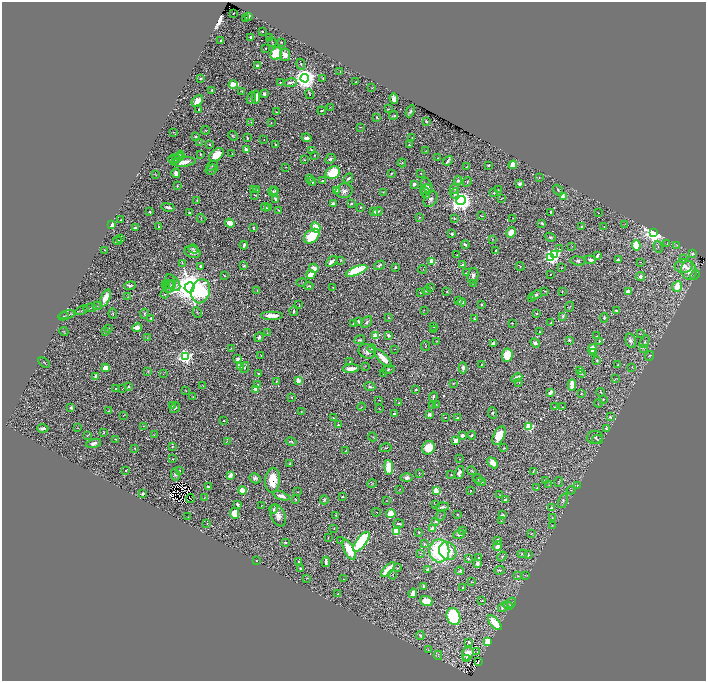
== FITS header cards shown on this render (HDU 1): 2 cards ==
NAXIS1  =                 1408
NAXIS2  =                 1357

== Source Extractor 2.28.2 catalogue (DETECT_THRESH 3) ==
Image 1408 x 1357 px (HDU 1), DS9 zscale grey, zoomed out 1/2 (1 PNG px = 2 x 2 image px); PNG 708 x 683 px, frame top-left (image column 1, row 1357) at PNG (2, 2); each listed source drawn as its Kron ellipse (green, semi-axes under 4 px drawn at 4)
Background 0.61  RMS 0.016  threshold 0.0478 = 3 sigma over >= 5 px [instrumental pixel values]
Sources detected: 679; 65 cannot appear on this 1/2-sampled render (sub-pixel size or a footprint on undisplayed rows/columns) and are neither listed nor drawn; of the other 614, the 500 brightest by FLUX_AUTO listed and drawn (114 fainter detections omitted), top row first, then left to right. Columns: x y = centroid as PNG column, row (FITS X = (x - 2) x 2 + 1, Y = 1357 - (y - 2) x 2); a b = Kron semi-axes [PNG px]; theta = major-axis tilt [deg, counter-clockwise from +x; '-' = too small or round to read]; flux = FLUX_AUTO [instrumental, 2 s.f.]
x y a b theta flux
233 13 2 1 - 2.1
249 16 4 3 - 4
246 19 2 1 - 1.4
262 32 2 2 - 9
251 37 2 2 - 8.5
270 38 2 2 - 2.3
221 40 2 2 - 5
272 42 5 2 - 2.4
281 42 2 2 - 2.1
266 48 2 1 - 1.8
276 53 6 5 - 97
285 55 6 5 - 21
301 64 5 4 - 5.1
257 66 4 3 - 5
340 71 3 2 - 2
201 78 4 3 - 2.8
305 78 4 4 - 3100
323 78 2 2 - 2.1
280 82 4 2 - 2.9
356 82 2 1 - 2
290 83 7 3 10 15
233 85 4 3 - 110
372 88 3 2 - 2.3
212 90 3 2 - 4.2
242 91 4 3 - 2.6
264 94 3 3 - 8.4
309 94 5 2 - 2.7
256 97 6 4 -84 26
251 98 6 4 70 5.9
394 99 5 4 - 16
197 101 7 4 46 39
330 107 2 1 - 1.5
199 109 3 2 - 4.7
388 109 3 2 - 1.4
322 111 4 2 - 3.5
410 111 6 3 65 6.4
277 112 3 1 - 2.7
394 115 4 2 - 3.4
377 117 3 2 - 2.7
426 121 2 2 - 8.3
251 122 3 2 - 1.3
271 123 2 1 - 1.3
360 127 2 2 - 1.6
206 130 4 2 - 2
174 132 3 2 - 1.3
233 136 5 3 - 2.7
195 137 3 3 - 4.1
247 138 3 2 - 4.3
307 138 5 3 - 13
412 138 3 2 - 2.1
264 139 2 1 - 1.6
199 142 3 2 - 1.3
210 144 3 3 - 2.7
275 144 2 2 - 3.5
409 145 2 2 - 8.9
246 150 2 2 - 32
311 150 2 2 - 6.8
426 151 3 2 - 1.6
200 154 2 2 - 3.7
232 154 3 2 - 2.1
216 155 8 5 41 63
314 155 2 2 - 2
180 156 5 4 - 6.1
177 158 6 4 34 6.4
438 158 2 1 - 1.5
174 159 6 4 4 4.7
330 159 5 4 - 6.3
304 160 3 1 - 1.7
448 161 5 2 - 7.8
183 162 12 4 4 35
402 163 4 3 - 3.2
488 165 2 2 - 3.9
513 165 4 4 - 38
212 166 6 3 32 3.4
467 166 4 2 - 1.7
286 167 3 2 - 1.6
211 170 6 5 - 6.8
176 173 5 3 - 15
333 173 7 6 - 120
391 173 3 2 - 3.1
421 173 2 2 - 1.8
156 175 3 2 - 1.2
309 178 3 2 - 1.7
348 178 5 2 - 5.1
539 178 3 2 - 1.3
323 181 3 2 - 2.7
458 181 4 4 - 9.2
312 182 4 2 - 3.6
467 182 5 2 - 2.2
414 184 3 2 - 16
520 184 4 3 - 5
427 185 8 5 -66 13
177 186 3 2 - 1.8
253 189 4 2 - 4.4
426 189 6 4 10 5.8
454 189 5 4 - 6.5
257 190 2 2 - 3.6
275 190 4 2 - 1.9
336 190 4 3 - 19
498 190 3 3 - 1.8
558 190 6 3 -53 3.8
344 191 8 7 - 15
273 192 5 4 - 5.6
383 192 2 2 - 2.1
425 193 6 4 -69 5.8
455 193 5 4 - 8.2
494 193 3 3 - 3.2
254 195 2 2 - 2.7
563 196 2 2 - 49
276 199 3 2 - 11
430 199 8 6 58 11
501 199 2 1 - 1.3
197 200 3 3 - 3
461 200 5 4 - 2000
351 203 3 3 - 5.4
333 204 3 3 - 8
168 207 6 3 -12 14
265 207 4 2 - 5.1
361 207 3 3 - 2.7
269 208 3 2 - 4.4
279 210 2 2 - 2
378 211 5 3 - 5.5
150 212 2 2 - 8.3
374 212 2 2 - 36
551 212 3 2 - 3.7
189 213 3 2 - 6.3
598 213 4 1 - 1.4
482 216 4 2 - 2.5
419 217 4 3 - 2.3
201 218 5 3 - 2.6
454 218 4 2 - 2.7
513 218 2 1 - 1.3
121 220 2 1 - 1.9
230 223 5 3 - 35
542 223 4 3 - 4.8
112 224 3 3 - 40
624 224 3 3 - 1.5
159 227 4 3 - 2.6
316 227 5 4 - 84
581 227 4 3 - 3.3
604 227 3 2 - 1.6
135 228 3 2 - 7.9
253 228 3 2 - 2.7
511 232 5 4 - 31
654 232 4 3 - 2300
452 234 2 2 - 4.9
312 236 9 6 41 110
550 237 6 4 -19 5.4
120 238 3 2 - 2.1
492 239 4 3 - 2.4
118 241 4 2 - 3.7
667 243 4 2 - 1.7
244 245 4 2 - 6.8
465 245 4 2 - 8.3
636 245 5 4 - 78
677 245 3 2 - 1.3
572 246 2 2 - 1.3
658 247 6 2 -73 3.6
193 249 5 3 - 2.7
559 249 3 2 - 1.6
104 250 2 2 - 2.7
496 250 2 2 - 2.8
192 252 8 6 -19 15
554 254 3 3 - 190
693 254 3 2 - 4.1
457 255 2 2 - 1.6
597 255 4 2 - 8.5
551 257 4 3 - 880
683 258 2 2 - 19
341 260 3 2 - 1.7
590 260 6 3 -6 7.7
618 260 2 2 - 6.4
432 261 3 2 - 84
578 261 7 4 -7 6.3
332 262 6 3 44 18
641 262 2 1 - 1.8
182 263 3 2 - 2
380 265 6 3 34 6.6
462 265 2 2 - 9.2
201 266 4 3 - 5.4
244 266 3 2 - 3.7
520 266 4 2 - 2.1
684 266 9 7 2 24
395 267 2 2 - 7
314 268 5 3 - 29
561 268 2 2 - 1.7
422 269 4 2 - 1.8
689 270 9 7 -76 43
356 271 11 4 21 170
467 273 2 2 - 2.3
311 274 5 3 - 58
550 274 2 2 - 3
695 275 5 3 - 3.1
224 276 3 2 - 2.8
473 276 8 5 81 13
640 277 4 4 - 9.2
302 282 5 3 - 2.6
173 283 10 5 -53 10
473 283 3 2 - 1.6
169 284 5 3 - 4.3
166 285 4 2 - 1.9
130 286 6 3 7 8.1
170 286 7 4 59 8.2
309 286 4 3 - 3.6
677 286 5 4 - 60
190 287 5 5 - 8900
333 287 2 1 - 1.6
431 288 3 2 - 1.4
257 290 3 2 - 1.8
201 291 12 9 76 320
426 291 4 3 - 4.6
447 291 3 2 - 2.5
545 291 4 2 - 2.5
562 291 2 1 - 1.3
628 291 2 2 - 46
421 292 3 2 - 2
165 294 4 3 - 2.2
536 295 7 4 20 7.4
128 297 3 3 - 2.1
105 298 9 4 67 43
532 298 4 3 - 7.3
459 301 3 2 - 4.4
462 302 4 3 - 5.8
482 304 2 2 - 4.5
299 305 3 2 - 1.8
97 306 5 3 - 3.6
570 307 5 2 - 2.7
90 308 7 2 6 3.5
82 310 7 2 25 3.3
424 310 2 2 - 1.8
616 310 3 2 - 4.5
294 311 5 3 - 3.9
197 313 5 2 - 2.9
536 313 3 2 - 3.1
113 314 5 2 - 2.8
144 314 5 3 - 3.2
67 315 8 3 14 4.9
272 315 11 3 0 46
63 316 5 2 - 2.3
563 316 4 3 - 6
151 318 3 3 - 3.6
389 318 2 1 - 2
474 318 2 2 - 1.9
604 318 5 3 - 6.4
358 322 3 2 - 13
367 322 6 4 50 6.6
512 323 3 1 - 1.5
551 323 2 2 - 2.9
353 324 2 2 - 2.7
434 326 4 3 - 2.1
137 328 5 4 - 32
109 329 3 3 - 3.1
433 330 2 2 - 1.8
64 332 4 3 - 2.1
106 332 3 3 - 2.1
540 332 2 2 - 2.8
267 333 3 2 - 1.6
641 334 3 2 - 1.7
389 335 4 2 - 7.6
375 336 3 3 - 140
597 336 3 2 - 1.7
259 337 5 4 - 7.9
147 338 3 2 - 1.7
360 340 5 3 - 4.2
569 340 2 2 - 13
437 341 4 2 - 1.7
599 341 2 2 - 4.7
631 341 7 5 -75 11
645 342 7 3 62 4.6
494 343 4 3 - 11
535 343 5 4 - 9.7
426 346 5 3 - 2.7
231 348 2 2 - 1.3
372 348 4 3 - 4.4
643 348 4 1 - 1.4
394 349 2 1 - 1.5
592 349 5 4 - 51
367 351 8 7 - 17
594 353 2 2 - 14
261 355 3 2 - 2.2
507 355 7 5 84 78
185 356 4 4 - 860
650 356 5 2 - 2.3
383 358 12 4 -47 45
238 359 4 3 - 12
350 361 3 2 - 3.1
597 361 3 3 - 3.6
44 363 6 2 -31 2.8
481 364 2 2 - 2.2
618 365 3 2 - 2.1
365 366 3 2 - 1.3
240 367 4 3 - 38
244 367 5 3 - 3
632 367 4 2 - 1.3
106 368 4 3 - 35
463 368 5 3 - 8.9
351 369 8 3 4 33
388 369 7 3 12 4.2
148 371 3 2 - 3.2
580 371 2 2 - 5.9
258 373 2 2 - 2.4
383 373 2 1 - 1.6
581 373 4 3 - 2.6
163 374 2 1 - 1.4
96 376 2 2 - 20
517 378 6 3 26 15
615 379 4 2 - 1.8
298 380 3 2 - 66
276 381 2 2 - 1.9
453 383 4 3 - 2.7
519 383 3 2 - 1.3
258 385 3 3 - 3.5
572 385 6 3 86 73
129 386 3 3 - 4.3
203 386 3 2 - 1.7
370 386 5 3 - 5.5
115 388 2 2 - 3.2
123 388 2 1 - 1.5
416 389 3 2 - 3.6
256 390 2 2 - 90
186 391 3 2 - 2.3
550 392 3 2 - 18
601 392 4 3 - 3.4
581 393 2 2 - 1.8
193 397 3 2 - 1.6
292 397 2 2 - 2.9
433 397 5 2 - 5.3
603 399 2 2 - 2.3
379 400 2 1 - 1.6
399 403 2 2 - 3.6
598 403 4 1 - 1.5
436 404 2 2 - 1.6
172 405 4 2 - 1.9
432 406 3 2 - 1.3
361 407 4 2 - 2
555 407 3 2 - 1.5
562 407 3 2 - 1.4
71 408 3 2 - 4.8
175 408 6 3 53 5.9
379 408 4 2 - 1.5
109 411 3 2 - 2
301 411 4 2 - 1.4
492 413 6 3 -84 5.4
394 414 2 2 - 11
429 414 3 3 - 12
124 415 4 2 - 1.5
445 417 2 1 - 1.6
610 417 3 3 - 3.9
333 418 2 2 - 1.7
457 418 2 2 - 16
223 421 2 2 - 1.9
338 425 2 2 - 3
144 426 3 2 - 1.8
529 427 3 3 - 270
43 428 6 3 -1 8.4
78 428 3 2 - 1.4
606 429 4 3 - 3.4
104 432 4 2 - 2.5
154 435 3 2 - 1.9
472 435 4 3 - 4.5
87 436 3 3 - 2.1
462 436 3 3 - 9.3
499 436 10 5 65 77
373 437 4 3 - 2.8
595 437 8 6 15 7.8
116 439 4 2 - 3.6
456 440 3 3 - 30
598 440 6 3 -8 4.3
227 441 3 3 - 1.6
291 442 5 2 - 4.7
93 443 8 4 15 12
172 447 3 2 - 3.2
135 448 2 1 - 2.3
386 448 6 3 15 3.8
429 448 7 6 - 73
504 448 2 1 - 2
345 451 2 1 - 1.9
173 459 3 2 - 2.2
460 459 3 2 - 1.3
493 463 6 4 -48 39
289 464 3 2 - 2.5
389 467 7 4 -85 87
180 470 2 1 - 1.4
126 471 3 2 - 3.6
472 471 5 2 - 2.7
533 471 3 3 - 2.3
459 472 7 4 70 12
419 473 2 2 - 1.4
175 475 6 4 -77 7.8
231 475 4 3 - 20
451 475 2 2 - 3.4
255 478 5 5 - 7.7
407 478 6 4 0 13
477 479 5 2 - 2.3
273 480 12 7 85 79
545 480 4 3 - 5.3
481 482 5 4 - 3.9
559 482 5 2 - 1.9
372 484 5 3 - 2.5
549 485 3 2 - 1.9
577 485 3 2 - 2.5
208 487 4 2 - 3.9
537 488 3 2 - 2.5
399 489 3 2 - 1.3
571 490 4 3 - 2.7
242 491 4 4 - 57
436 491 3 3 - 100
471 491 2 2 - 2.4
297 492 3 2 - 2.1
142 494 3 2 - 6.1
500 495 3 2 - 2
281 496 8 3 -19 20
204 497 3 2 - 1.7
343 497 2 2 - 3.9
190 498 4 1 - 7.3
296 499 4 2 - 1.8
324 500 4 3 - 3.9
506 500 4 3 - 6.9
386 501 2 2 - 1.2
563 501 8 4 66 7.3
237 504 3 2 - 8.1
262 505 3 2 - 1.7
435 505 3 3 - 2.7
442 507 7 3 10 8.1
552 507 3 2 - 9.2
274 509 4 3 - 5.7
376 512 5 2 - 1.7
234 513 5 4 - 32
391 514 5 4 - 53
457 514 4 3 - 2.9
278 515 11 7 -67 23
336 515 2 2 - 2.7
503 515 2 2 - 15
441 516 6 1 52 2
188 517 3 2 - 1.3
552 518 3 2 - 1.7
436 521 3 3 - 5.7
501 521 2 2 - 1.3
207 523 3 2 - 1.5
399 524 5 3 - 6.1
552 525 3 3 - 2.4
334 529 3 2 - 1.4
433 529 3 2 - 72
396 531 4 4 - 79
463 531 3 2 - 1.6
419 532 2 2 - 2.7
459 534 6 4 16 6.6
531 534 2 1 - 2
328 537 2 1 - 1.4
498 540 2 2 - 6.1
340 541 3 2 - 1.6
361 542 12 5 53 410
285 543 2 2 - 6.1
424 544 4 3 - 2.4
497 546 5 4 - 16
349 550 11 5 -61 88
439 551 11 10 - 370
448 551 9 8 - 70
420 553 3 2 - 1.7
522 554 4 3 - 4
528 555 4 2 - 2.3
502 557 5 3 - 3.8
478 558 3 3 - 5.2
468 559 3 2 - 5.5
256 561 2 1 - 1.7
299 562 3 2 - 1.7
326 562 5 2 - 13
477 564 3 2 - 19
301 568 2 2 - 6.2
397 568 3 2 - 1.8
428 569 3 3 - 5.9
388 570 9 3 46 100
499 570 5 3 - 5.6
460 571 4 2 - 4.8
393 575 5 4 - 4.2
525 575 3 2 - 1.3
518 576 4 2 - 2.1
307 578 2 2 - 1.6
344 579 2 1 - 2.1
472 582 4 1 - 1.3
424 586 4 3 - 11
463 587 3 1 - 1.6
413 593 5 3 - 30
337 594 3 2 - 3.3
482 600 2 2 - 2.7
426 601 6 4 -21 48
511 603 5 2 - 3.2
508 605 5 3 - 5
503 607 5 4 - 13
453 617 9 6 -68 290
495 623 9 4 -49 75
420 636 4 3 - 4.3
488 641 4 4 - 71
469 642 3 3 - 6.5
428 650 3 2 - 2.4
477 651 2 1 - 1.3
468 654 7 5 65 27
438 655 4 2 - 2.6
466 658 2 1 - 18
478 662 4 1 - 2.7
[114 fainter detections neither listed nor drawn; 65 sub-pixel or undisplayed-footprint detections neither listed nor drawn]